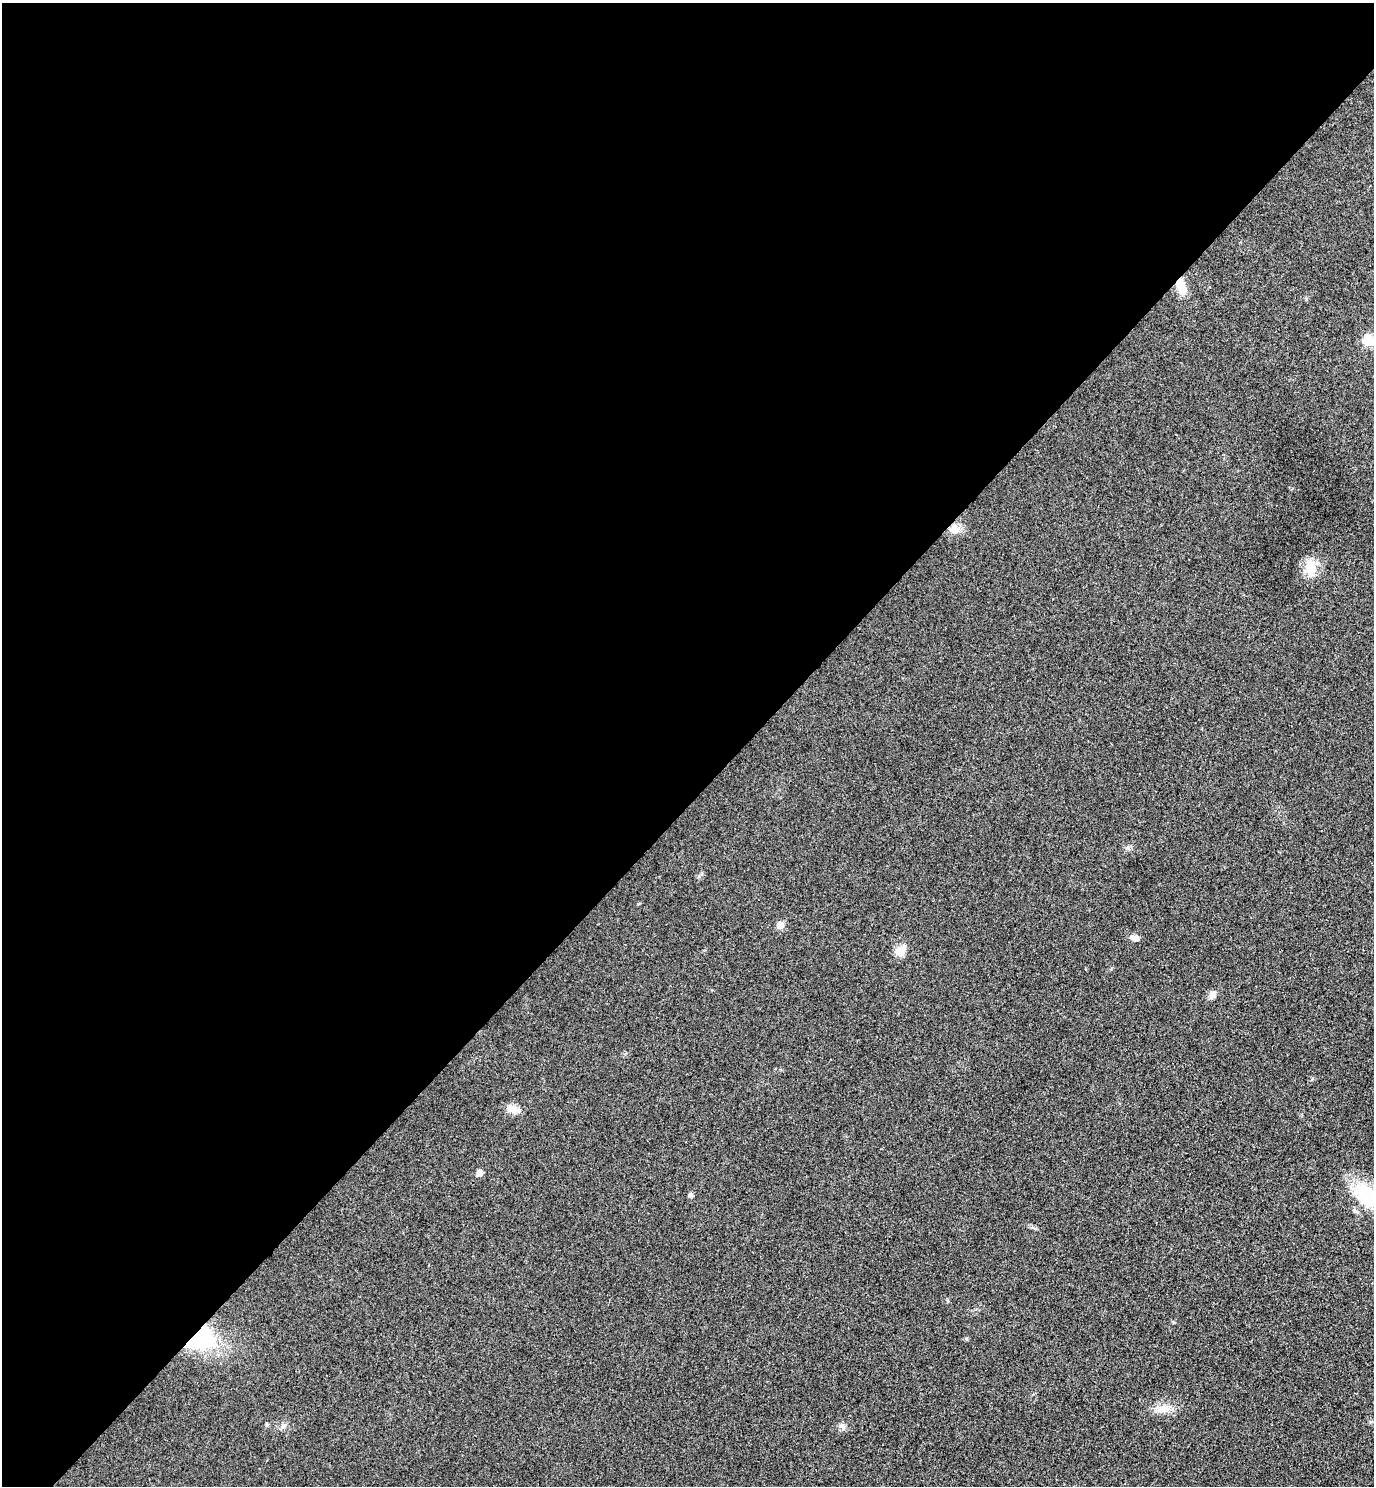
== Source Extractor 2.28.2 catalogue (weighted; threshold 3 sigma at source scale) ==
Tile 2 of 4 x 4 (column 2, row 1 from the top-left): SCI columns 1572-2943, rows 4499-5982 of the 6026 x 6025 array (HDU 1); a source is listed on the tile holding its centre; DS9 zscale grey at full resolution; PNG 1376 x 1488 px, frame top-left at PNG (2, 3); no overlay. Shown black and unused: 54% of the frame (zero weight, under 3 of 4 exposures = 6% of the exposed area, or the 3 px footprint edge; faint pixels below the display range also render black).
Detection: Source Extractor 2.28.2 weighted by HDU 2 'WHT'; one run over the whole footprint, this tile lists its part. Background 0.0217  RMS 0.0063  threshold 0.0282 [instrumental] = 3 sigma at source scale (4.5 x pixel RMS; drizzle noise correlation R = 1.50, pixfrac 1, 0.05/0.05 arcsec/px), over >= 5 px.
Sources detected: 18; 2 inside a brighter listed object's ellipse — not listed separately; the other 16 listed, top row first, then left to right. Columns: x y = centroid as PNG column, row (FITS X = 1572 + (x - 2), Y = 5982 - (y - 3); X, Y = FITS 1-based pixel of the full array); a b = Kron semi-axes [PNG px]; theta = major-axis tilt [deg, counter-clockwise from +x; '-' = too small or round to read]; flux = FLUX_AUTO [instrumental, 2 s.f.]
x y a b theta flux
1181 286 19 10 -70 9.2
1368 340 14 12 29 8.7
954 529 15 10 -11 5.6
1310 568 19 12 -88 13
780 925 5 5 - 7.9
1132 937 10 7 -2 2.2
900 951 6 5 - 21
1212 995 10 8 89 2.8
513 1109 17 9 -15 5.5
479 1173 8 7 - 2.2
691 1195 6 6 - 1.3
1370 1197 51 22 -33 45
199 1338 30 20 26 51
966 1339 5 4 - 0.84
1163 1408 18 10 28 6.5
842 1426 7 5 -44 1.7
Overlapping masked pixels (flux is a lower limit): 2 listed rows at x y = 1181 286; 199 1338
Isophote crosses this tile's border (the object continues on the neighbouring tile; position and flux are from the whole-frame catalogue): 1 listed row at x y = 1370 1197
Unlisted compact peaks at least as high as the median listed source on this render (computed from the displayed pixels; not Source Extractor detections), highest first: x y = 1128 848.